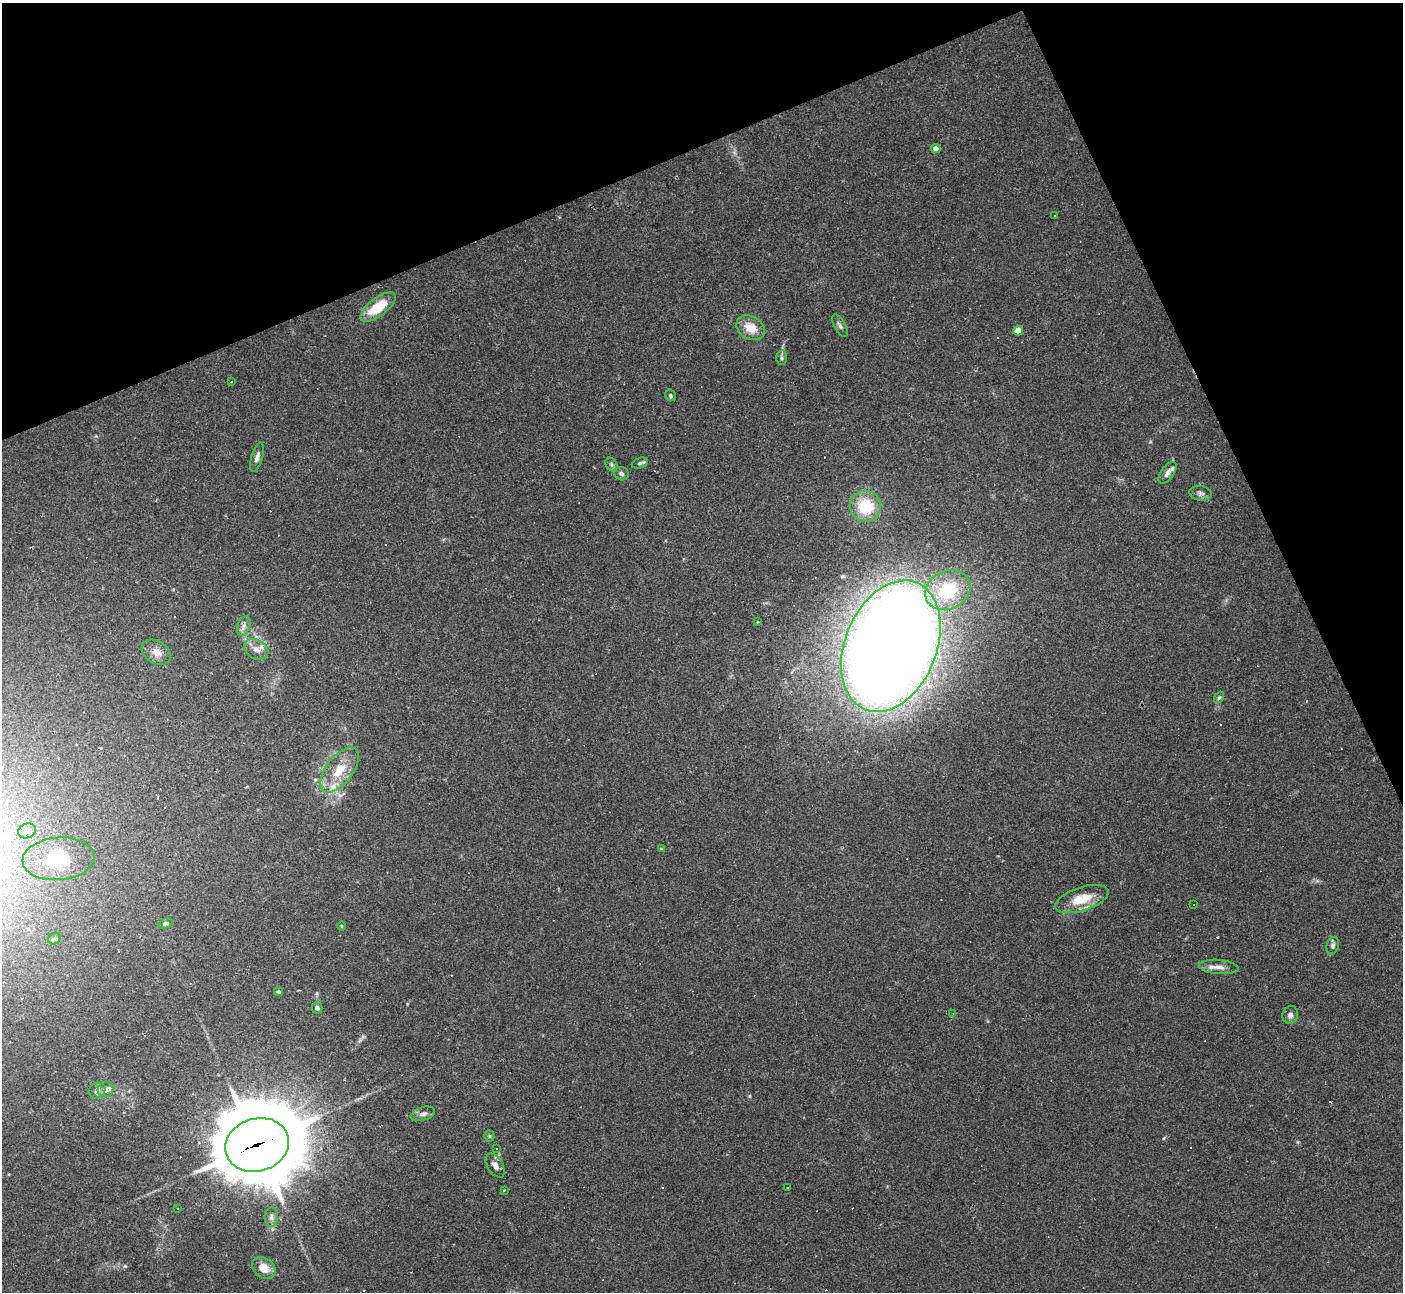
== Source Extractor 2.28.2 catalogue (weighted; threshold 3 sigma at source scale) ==
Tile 3 of 4 x 4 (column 3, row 1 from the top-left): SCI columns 2809-4209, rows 4152-5441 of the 5609 x 5597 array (HDU 1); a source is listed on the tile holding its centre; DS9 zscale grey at full resolution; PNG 1405 x 1294 px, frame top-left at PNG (2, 3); each listed source drawn as its Kron ellipse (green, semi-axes under 4 px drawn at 4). Shown black and unused: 21% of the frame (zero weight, under 2 of 3 exposures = <1% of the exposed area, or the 3 px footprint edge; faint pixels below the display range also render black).
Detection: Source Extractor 2.28.2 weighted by HDU 2 'WHT'; one run over the whole footprint, this tile lists its part. Background 0.0523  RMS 0.0053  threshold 0.0239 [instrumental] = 3 sigma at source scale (4.5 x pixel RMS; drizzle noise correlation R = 1.50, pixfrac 1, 0.05/0.05 arcsec/px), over >= 5 px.
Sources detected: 69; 16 cosmic-ray / hot-pixel residue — neither listed nor drawn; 3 inside a brighter listed object's ellipse — not listed separately; the other 50 listed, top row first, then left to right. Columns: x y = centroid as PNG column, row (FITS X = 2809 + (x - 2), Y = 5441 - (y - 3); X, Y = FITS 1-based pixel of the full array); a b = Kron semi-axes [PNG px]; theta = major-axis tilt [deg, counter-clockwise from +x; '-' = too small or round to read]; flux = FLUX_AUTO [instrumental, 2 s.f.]
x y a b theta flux
936 148 4 4 - 3.2
1054 216 2 2 - 0.44
378 307 21 9 37 16
840 326 12 5 -62 1.7
751 328 15 11 -31 9.5
1018 331 5 4 - 7.8
782 358 7 5 -89 1.2
231 382 3 3 - 8.7
670 395 6 5 - 1.1
257 457 15 5 74 2.3
640 463 8 5 20 1.3
611 465 7 5 -57 1.1
1168 473 12 6 54 3
621 474 8 6 -30 1.7
1200 493 11 7 -9 2.1
865 506 15 15 - 23
948 590 23 19 26 33
757 622 3 3 - 1.1
244 626 10 6 70 2.3
891 646 68 46 68 1300
256 649 13 9 -29 4.3
156 652 16 11 -31 4.8
1219 697 6 4 52 0.77
339 770 26 13 53 14
27 831 9 7 18 2.3
661 849 4 4 - 0.45
59 859 36 21 5 20
1082 899 28 11 18 14
1194 904 2 2 - 0.5
166 923 7 4 23 1.1
341 926 5 3 - 0.47
54 939 6 5 - 1.1
1333 946 9 6 73 1.7
1219 967 20 7 -5 4.3
279 992 4 3 - 1.1
317 1008 5 5 - 1.6
953 1013 3 2 - 0.35
1290 1015 9 7 72 2.5
105 1090 8 7 - 2.8
97 1091 9 7 38 1.9
423 1114 12 6 16 2.6
489 1136 5 5 - 0.75
257 1145 32 26 17 6600
496 1149 2 2 - 0.5
495 1166 13 7 -57 3.5
787 1188 2 2 - 0.33
504 1190 3 2 - 0.47
177 1208 2 2 - 0.47
271 1217 10 7 89 2
264 1268 13 9 -36 7.3
Overlapping masked pixels (flux is a lower limit): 1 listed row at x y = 257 1145